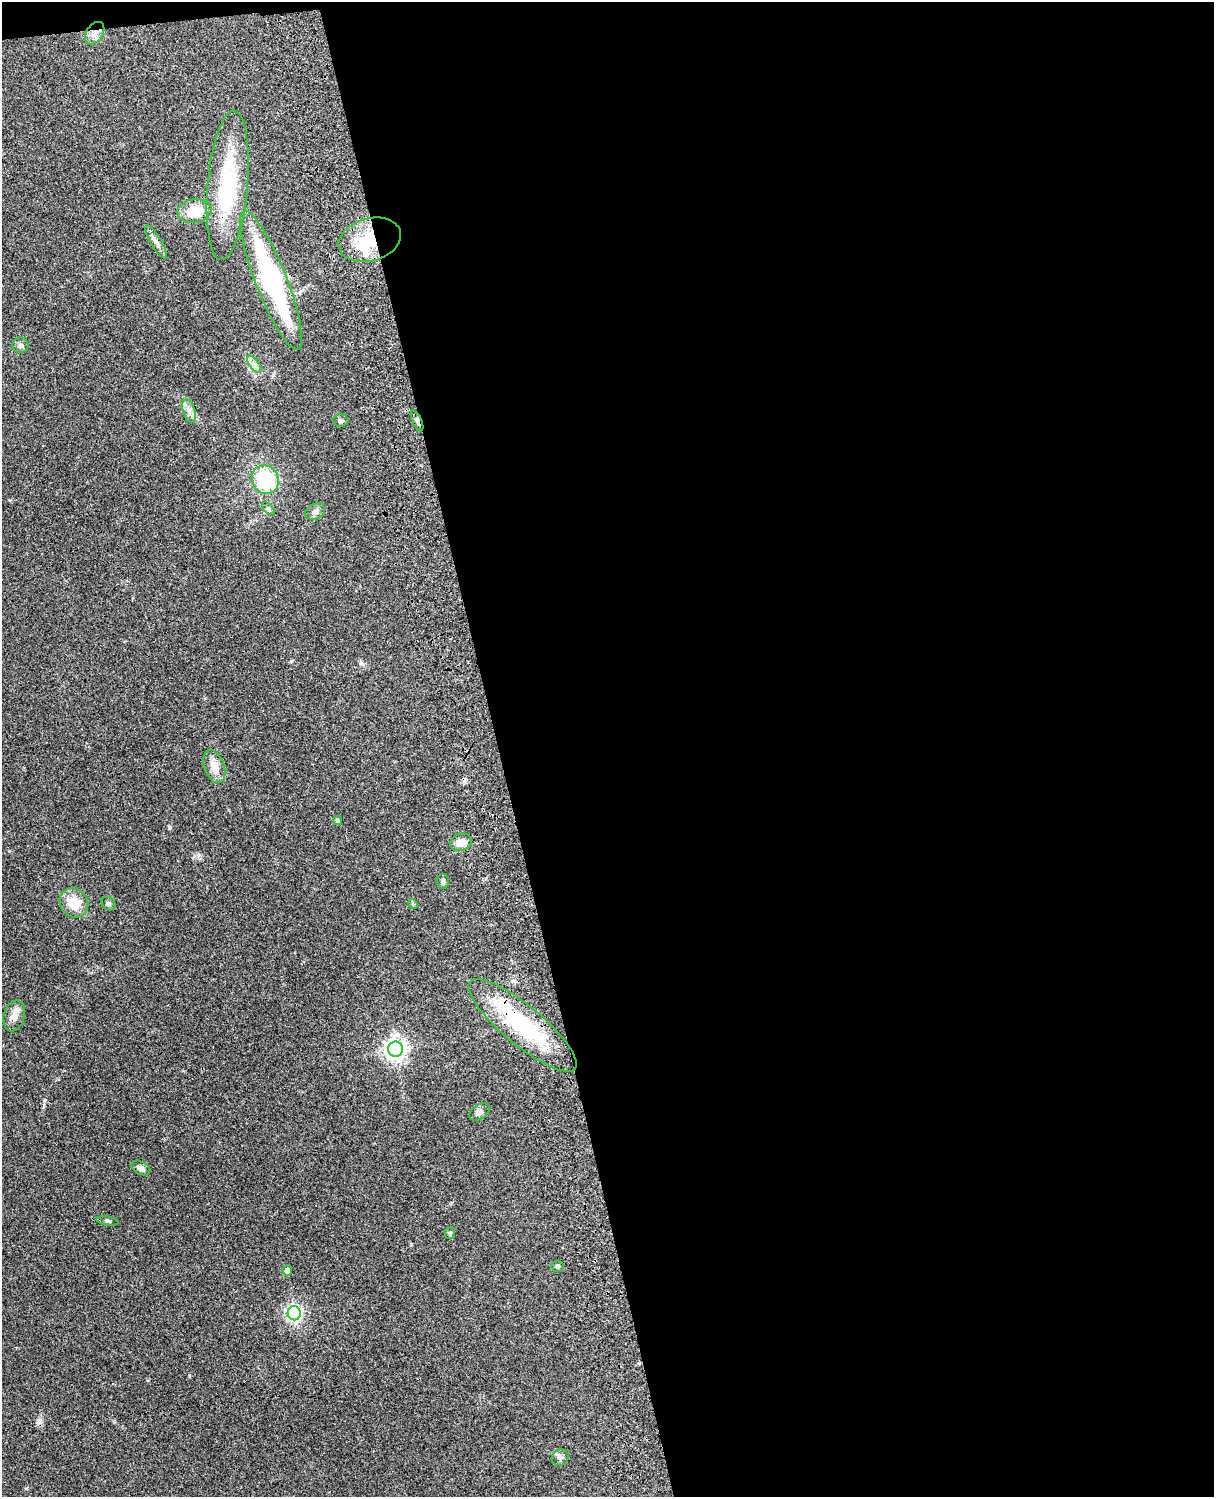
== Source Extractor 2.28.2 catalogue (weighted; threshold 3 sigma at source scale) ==
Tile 4 of 4 x 3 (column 4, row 1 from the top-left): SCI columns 3754-4965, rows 3154-4648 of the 5085 x 4925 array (HDU 1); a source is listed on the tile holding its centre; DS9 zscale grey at full resolution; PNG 1216 x 1499 px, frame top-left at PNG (2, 2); each listed source drawn as its Kron ellipse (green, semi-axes under 4 px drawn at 4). Shown black and unused: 60% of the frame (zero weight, under 3 of 4 exposures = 6% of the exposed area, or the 3 px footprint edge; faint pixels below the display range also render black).
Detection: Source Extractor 2.28.2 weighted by HDU 2 'WHT'; one run over the whole footprint, this tile lists its part. Background 0.219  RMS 0.0084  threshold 0.0378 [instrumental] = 3 sigma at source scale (4.5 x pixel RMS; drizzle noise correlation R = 1.50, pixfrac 1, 0.05/0.05 arcsec/px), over >= 5 px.
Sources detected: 33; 1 inside a brighter object's white glare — neither listed nor drawn; the other 32 listed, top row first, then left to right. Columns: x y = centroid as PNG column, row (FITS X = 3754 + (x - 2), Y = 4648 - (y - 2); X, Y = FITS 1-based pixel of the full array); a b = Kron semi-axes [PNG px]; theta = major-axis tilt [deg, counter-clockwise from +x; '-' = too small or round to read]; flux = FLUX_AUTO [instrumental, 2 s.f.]
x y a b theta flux
95 33 12 8 57 6
228 185 75 20 85 82
194 211 17 12 8 20
370 240 32 21 16 36
156 242 19 5 -59 4.2
271 280 74 15 -69 140
21 345 8 7 - 2.4
254 364 10 5 -54 3.3
189 411 12 6 -72 4.3
341 421 7 6 - 2.1
417 421 11 4 -66 3
265 480 15 13 -58 52
268 509 8 4 -45 1.8
315 511 10 7 24 3.4
214 767 17 10 -69 10
338 821 4 4 - 2.8
461 842 11 8 21 7.8
443 881 7 6 - 2.2
74 903 15 13 -49 16
109 903 8 6 -42 2
413 904 5 4 - 0.81
14 1016 16 10 74 6.5
523 1025 68 19 -40 77
395 1049 7 7 - 500
479 1112 11 7 34 3.1
141 1168 10 6 -29 3.2
107 1221 11 4 -9 1.8
450 1233 6 5 - 1.9
558 1266 6 6 - 1.5
287 1270 5 4 - 5.2
294 1313 7 6 - 240
560 1458 9 8 - 2.9
Overlapping masked pixels (flux is a lower limit): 5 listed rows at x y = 95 33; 228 185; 370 240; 417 421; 523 1025
Unlisted compact peaks at least as high as the median listed source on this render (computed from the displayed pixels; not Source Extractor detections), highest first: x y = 189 1375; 169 827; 361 663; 199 855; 26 1488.